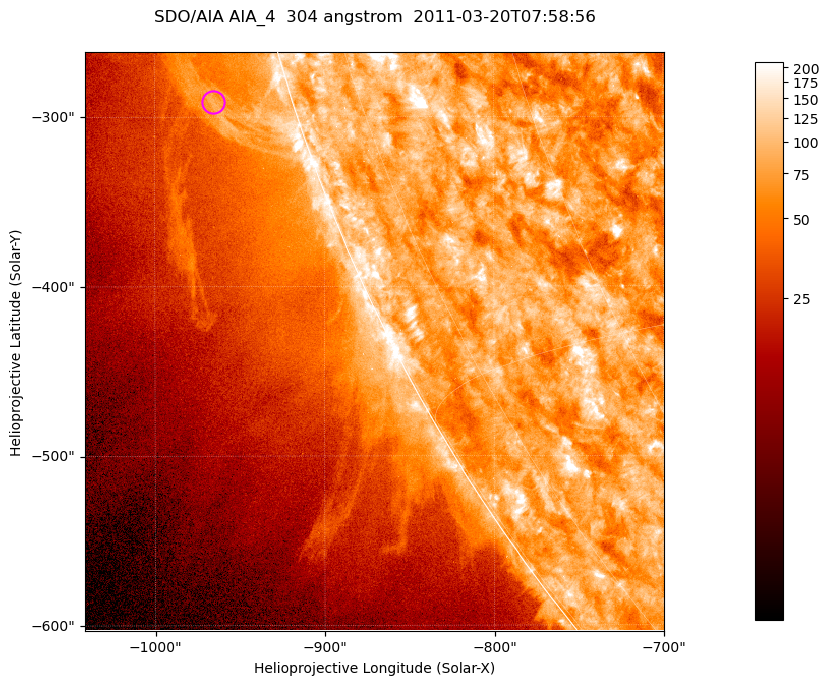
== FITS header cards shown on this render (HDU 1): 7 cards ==
TELESCOP= 'SDO/AIA '           / For AIA: SDO/AIA
INSTRUME= 'AIA_4   '           / For AIA: AIA_ATA1, AIA_ATA2, AIA_ATA3 or AIA_AT
WAVELNTH=                  304 / [angstrom] Wavelength
WAVEUNIT= 'angstrom'           / Wavelength unit: angstrom
DATE-OBS= '2011-03-20T07:58:56.123' / [ISO] Date when observation started; ISO 8
CTYPE1  = 'HPLN-TAN'           / CTYPE1; Typically HPLN
CTYPE2  = 'HPLT-TAN'           / CTYPE2; Typically HPLT

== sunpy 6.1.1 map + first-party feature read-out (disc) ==
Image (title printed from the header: SDO/AIA AIA_4  304 angstrom  2011-03-20T07:58:56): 569 x 569 px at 0.6 arcsec/px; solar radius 964 arcsec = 1605 px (partial field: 1.8% of the solar disc is inside the frame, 45% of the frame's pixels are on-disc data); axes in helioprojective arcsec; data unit not stated in the header (colour bar unlabelled)
Orientation: roll -0.132 deg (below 1 deg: not rotated)
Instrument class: DISC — disc imager (sunpy class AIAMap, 304 A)
Bright regions (active regions / flare kernels): reference = the on-disc median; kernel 5 px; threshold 5 sigma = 126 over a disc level ~79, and >= 1.15x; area >= 323 px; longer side >= 7 px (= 4.2 arcsec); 0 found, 0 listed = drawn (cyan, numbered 1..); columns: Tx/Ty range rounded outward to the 2 arcsec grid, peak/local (2 s.f.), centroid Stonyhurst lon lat
Off-limb structures (1.02-1.3 R_sun): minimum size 161 px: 2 found; the strongest spans PA ~105..110 deg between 1.02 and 1.07 R_sun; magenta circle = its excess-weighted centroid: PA ~105 deg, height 1.05 R_sun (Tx ~-966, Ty ~-292 arcsec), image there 2.3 x the reference